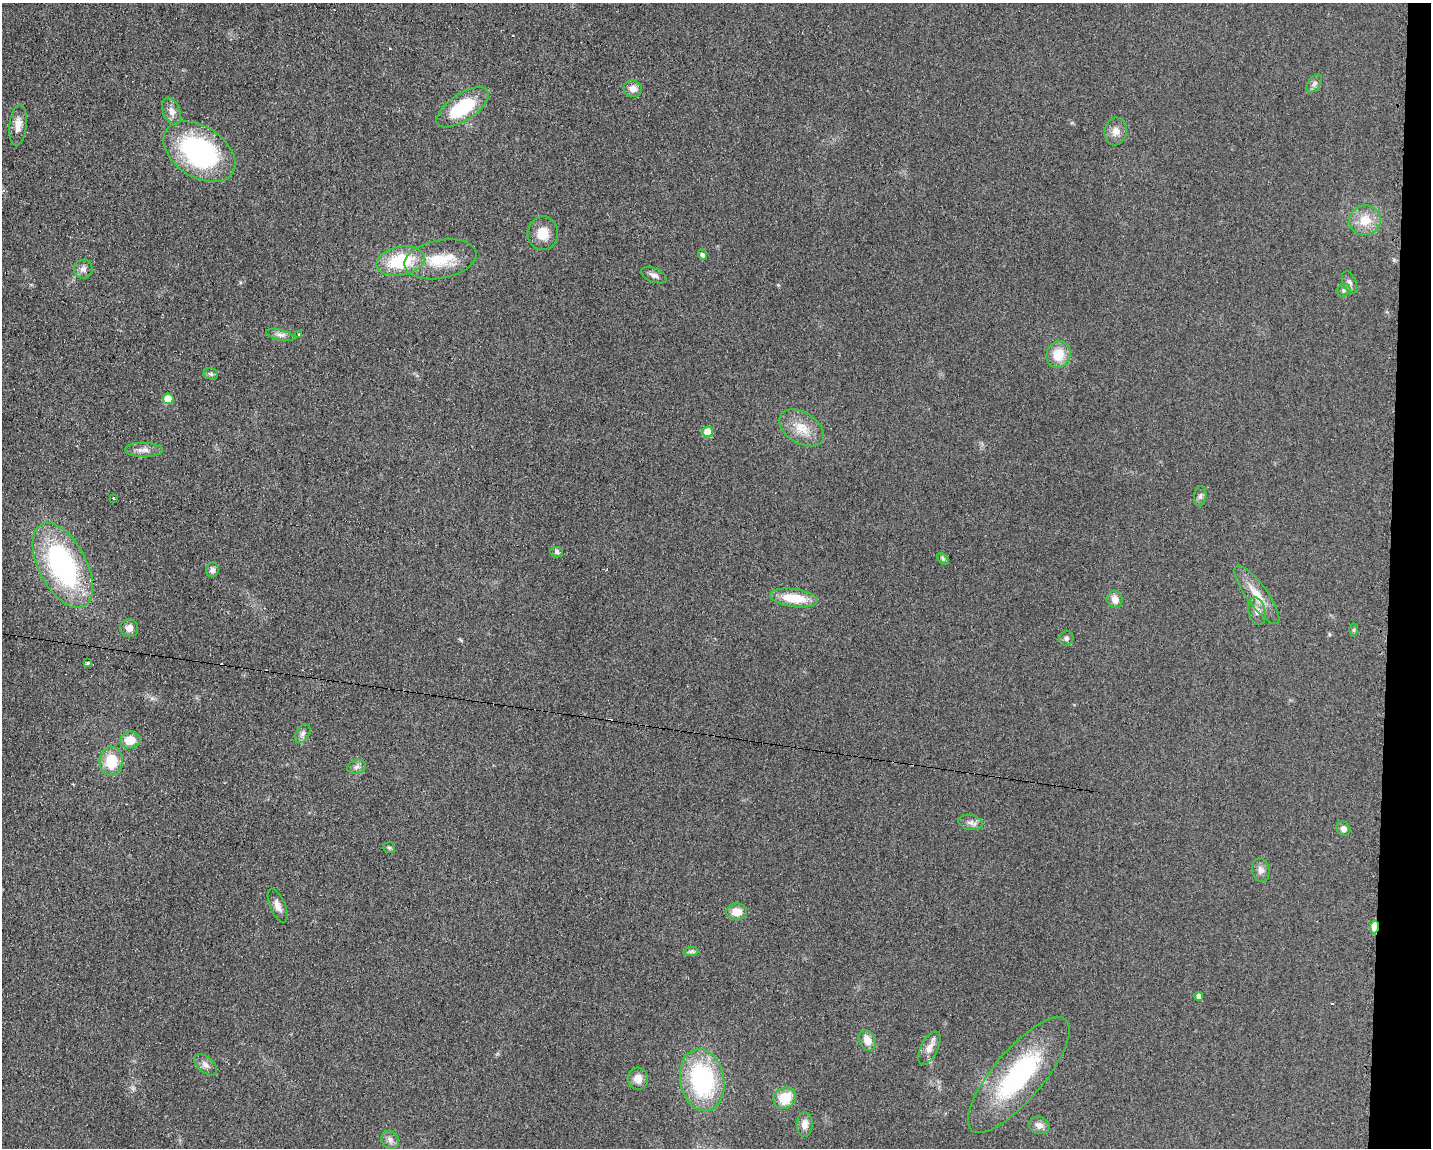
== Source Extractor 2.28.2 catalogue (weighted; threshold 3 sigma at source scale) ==
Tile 6 of 3 x 4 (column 3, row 2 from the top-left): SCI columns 2975-4403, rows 2295-3440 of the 4643 x 4587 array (HDU 1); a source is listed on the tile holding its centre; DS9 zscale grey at full resolution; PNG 1433 x 1150 px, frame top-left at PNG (2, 3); each listed source drawn as its Kron ellipse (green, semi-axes under 4 px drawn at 4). Shown black and unused: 3% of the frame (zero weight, under 2 of 3 exposures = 2% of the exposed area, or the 3 px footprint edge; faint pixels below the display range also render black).
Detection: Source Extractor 2.28.2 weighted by HDU 2 'WHT'; one run over the whole footprint, this tile lists its part. Background 0.0621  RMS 0.0099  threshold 0.0448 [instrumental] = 3 sigma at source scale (4.5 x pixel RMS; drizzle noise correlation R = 1.50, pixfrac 1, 0.05/0.05 arcsec/px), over >= 5 px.
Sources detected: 68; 6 cosmic-ray / hot-pixel residue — neither listed nor drawn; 1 inside a brighter listed object's ellipse — not listed separately; the other 61 listed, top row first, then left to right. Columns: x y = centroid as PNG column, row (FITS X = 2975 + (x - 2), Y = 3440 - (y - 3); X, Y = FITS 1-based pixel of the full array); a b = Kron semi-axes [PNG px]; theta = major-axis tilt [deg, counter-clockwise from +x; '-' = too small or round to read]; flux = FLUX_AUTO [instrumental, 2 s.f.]
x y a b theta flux
1314 84 10 6 52 3.2
633 89 9 8 - 6.6
462 107 30 13 34 55
172 111 14 8 -69 6.9
18 125 21 8 84 10
1116 131 14 11 80 7.9
199 152 40 25 -33 160
1365 220 16 14 16 18
543 233 17 15 84 16
702 255 5 4 - 3.2
440 259 36 19 11 35
401 261 24 14 11 52
83 269 9 9 - 5
654 275 14 7 -21 4.6
1349 283 12 6 -68 4.1
1344 290 7 5 30 2.3
280 335 14 5 -14 4.2
299 335 3 3 - 2.7
1058 355 14 12 66 20
211 374 7 5 -13 1.9
168 399 5 5 - 25
802 428 24 15 -32 19
708 432 5 5 - 21
144 450 19 7 -1 6.8
1200 496 10 6 82 2.7
113 498 3 3 - 2
557 552 6 5 - 2.2
943 559 7 4 -45 1.8
63 565 46 24 -63 180
212 570 7 6 - 4
1257 595 35 10 -54 20
794 598 24 9 -7 28
1115 599 9 7 -72 7.9
1257 611 14 8 -78 6.5
129 628 9 8 - 6.9
1354 630 6 4 90 1.3
1066 638 7 7 - 2.5
87 663 3 3 - 4.3
303 734 10 6 59 3.5
130 740 10 8 15 15
111 761 14 11 87 27
357 767 9 7 15 3.5
971 822 12 7 -10 4.5
1343 829 7 6 - 4.7
389 848 6 5 - 1.5
1261 870 12 8 -79 4.9
278 906 18 7 -67 6.5
737 912 10 8 0 13
1374 927 7 3 88 38
691 951 7 4 2 2
1199 996 4 4 - 6.5
867 1041 10 8 -63 9.9
929 1048 18 8 64 8.1
206 1065 14 7 -41 5
1019 1075 73 25 50 130
638 1079 11 10 - 9.8
702 1080 31 22 -80 120
785 1098 11 10 - 25
805 1124 12 8 87 6.6
1039 1125 10 8 -20 6.2
390 1140 9 8 - 4.8
Overlapping masked pixels (flux is a lower limit): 1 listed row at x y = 1374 927